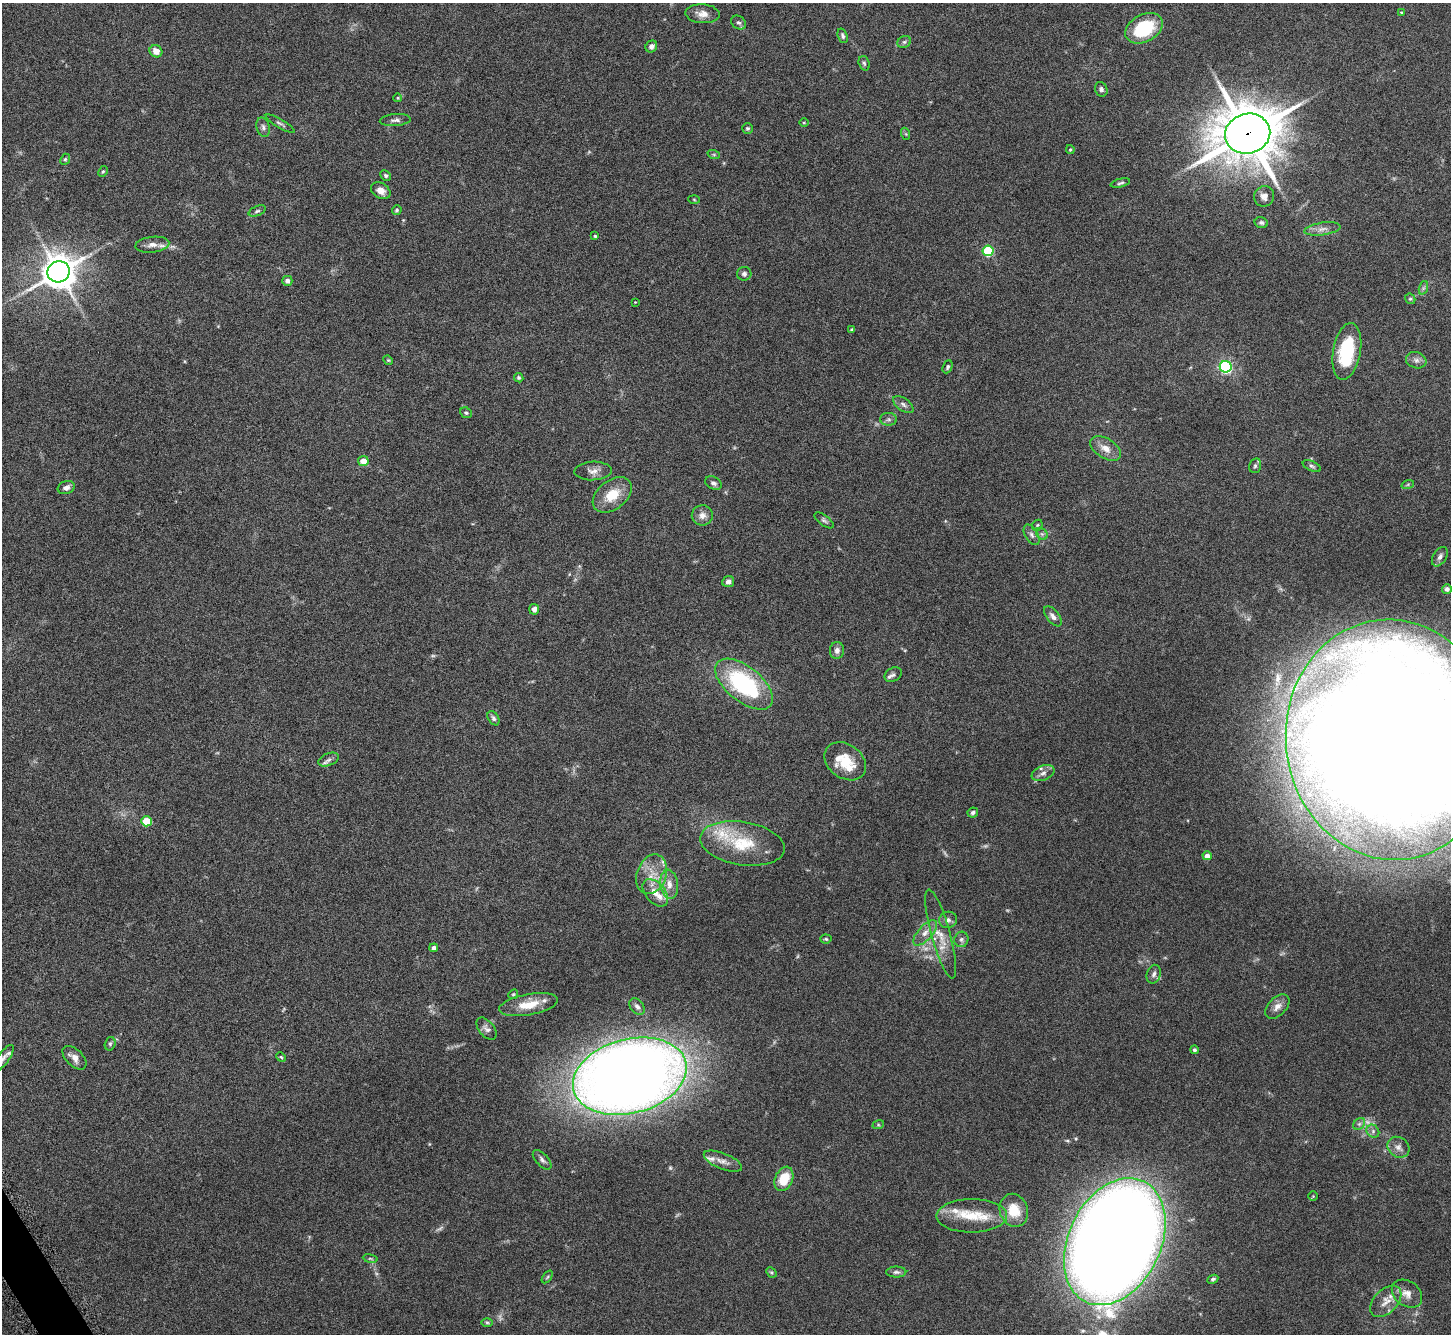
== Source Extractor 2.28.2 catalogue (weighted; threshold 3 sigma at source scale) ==
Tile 7 of 4 x 4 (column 3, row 2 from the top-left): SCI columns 2905-4353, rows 2834-4165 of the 5811 x 5803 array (HDU 1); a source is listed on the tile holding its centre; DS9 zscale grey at full resolution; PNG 1453 x 1336 px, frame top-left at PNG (2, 3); each listed source drawn as its Kron ellipse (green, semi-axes under 4 px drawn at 4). Shown black and unused: <1% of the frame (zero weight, under 4 of 8 exposures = <1% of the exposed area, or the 3 px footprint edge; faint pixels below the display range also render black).
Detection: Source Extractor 2.28.2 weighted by HDU 2 'WHT'; one run over the whole footprint, this tile lists its part. Background 0.0874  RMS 0.005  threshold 0.0206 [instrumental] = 3 sigma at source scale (4.09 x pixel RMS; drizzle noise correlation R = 1.36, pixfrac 0.8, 0.05/0.05 arcsec/px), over >= 5 px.
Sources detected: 142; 9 too faint to see at this stretch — neither listed nor drawn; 12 inside a brighter listed object's ellipse — not listed separately; the other 121 listed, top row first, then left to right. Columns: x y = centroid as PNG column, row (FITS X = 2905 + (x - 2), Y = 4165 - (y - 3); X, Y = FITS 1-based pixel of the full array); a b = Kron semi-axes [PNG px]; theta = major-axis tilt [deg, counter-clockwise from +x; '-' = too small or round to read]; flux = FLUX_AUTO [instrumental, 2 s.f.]
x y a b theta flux
1402 13 3 3 - 0.63
702 14 17 9 -4 4.1
738 23 8 6 -39 1.2
1144 28 20 13 28 26
843 36 7 5 -70 1.1
904 42 7 5 26 0.96
651 46 6 5 - 1.8
156 51 7 6 - 3.7
864 63 7 5 -72 0.89
1101 89 7 6 - 1.2
398 98 4 3 - 0.35
395 120 15 6 4 1.7
804 122 5 3 - 0.42
280 124 16 4 -30 1.2
263 127 10 6 -76 1.6
747 128 5 5 - 0.72
906 134 6 4 -71 0.57
1248 134 23 20 15 2300
1070 149 4 3 - 0.57
714 155 6 4 -19 0.63
65 159 6 4 67 0.67
103 171 6 4 62 0.63
386 176 6 5 - 0.79
1120 183 10 4 14 0.97
381 191 10 7 -33 2.9
1264 196 10 10 - 2.9
694 200 6 4 -3 0.49
397 210 5 4 - 0.72
257 211 9 5 23 0.98
1261 223 7 5 -15 0.94
1322 229 18 6 8 3.2
595 236 3 3 - 0.55
152 245 17 8 6 3.5
988 251 5 5 - 33
59 272 11 10 - 910
744 274 7 7 - 1.5
287 281 5 5 - 1.6
1423 288 7 4 71 0.95
1410 299 5 5 - 0.66
635 302 2 2 - 0.26
852 330 4 3 - 0.99
1347 351 29 14 80 26
388 360 5 4 - 0.47
1416 360 10 8 -17 2
948 367 7 4 66 0.83
1226 367 6 5 - 80
519 378 5 4 - 0.76
903 404 12 6 -35 1.7
466 413 6 5 - 0.83
889 419 8 6 0 1.2
1106 448 17 10 -33 4.7
363 461 5 5 - 4.9
1255 466 7 5 75 1.1
1312 466 10 5 -25 1.1
593 471 18 9 3 3.2
713 483 9 6 -26 1.4
1408 484 6 4 20 0.64
66 487 9 6 19 1.8
612 495 22 14 38 11
702 515 10 10 - 3.2
824 520 11 5 -37 1.2
1037 525 6 5 - 0.7
1042 534 6 5 - 1
1032 535 11 6 -59 1.7
1440 557 11 6 58 2.1
728 582 6 5 - 1.8
1447 589 5 5 - 1.2
534 609 5 5 - 2
1053 616 12 6 -51 2.1
837 650 8 7 - 2.1
893 675 9 6 29 1.2
744 684 34 17 -38 56
493 718 8 5 -58 1.1
1392 740 120 106 -83 1700
329 760 10 6 23 1.6
845 761 23 17 -36 12
1043 773 12 7 21 2.3
973 812 5 5 - 1.1
146 821 5 5 - 16
742 843 42 21 -9 22
1207 856 4 4 - 2.8
652 874 20 14 69 8.5
669 884 14 9 -83 4.5
655 893 16 10 -51 5.2
948 920 9 8 - 1.8
925 933 16 7 48 3.6
941 934 46 9 -75 8.9
826 939 5 4 - 0.64
961 939 8 7 - 1.4
434 948 4 4 - 1.5
1154 974 9 7 69 1.7
513 994 5 4 - 0.57
528 1005 30 10 10 9.3
637 1007 9 6 -49 1.7
1277 1007 14 9 45 3.3
487 1029 13 7 -52 2
110 1044 7 5 74 0.89
1194 1050 4 4 - 0.99
281 1057 5 4 - 0.54
74 1058 14 8 -44 3.6
3 1059 17 6 52 2.1
630 1076 58 37 14 830
1359 1124 7 5 44 1.1
878 1125 6 4 18 0.57
1373 1131 7 6 - 1.3
1398 1147 12 10 -37 2.7
542 1160 12 6 -46 1.6
723 1161 20 8 -22 3.6
784 1179 13 8 66 11
1313 1196 5 5 - 0.43
1014 1210 17 14 -69 10
972 1216 35 16 0 15
1115 1242 67 46 64 1300
370 1259 7 3 -9 0.65
771 1272 6 4 -42 0.7
896 1272 10 5 0 1.3
547 1277 7 3 53 0.69
1213 1279 6 4 28 0.9
1407 1294 16 12 -37 4.4
1386 1301 19 11 46 5.3
487 1322 6 4 -1 0.68
Overlapping masked pixels (flux is a lower limit): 1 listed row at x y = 1248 134
Isophote crosses this tile's border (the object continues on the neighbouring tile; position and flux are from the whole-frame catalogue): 2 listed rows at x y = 1392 740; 3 1059